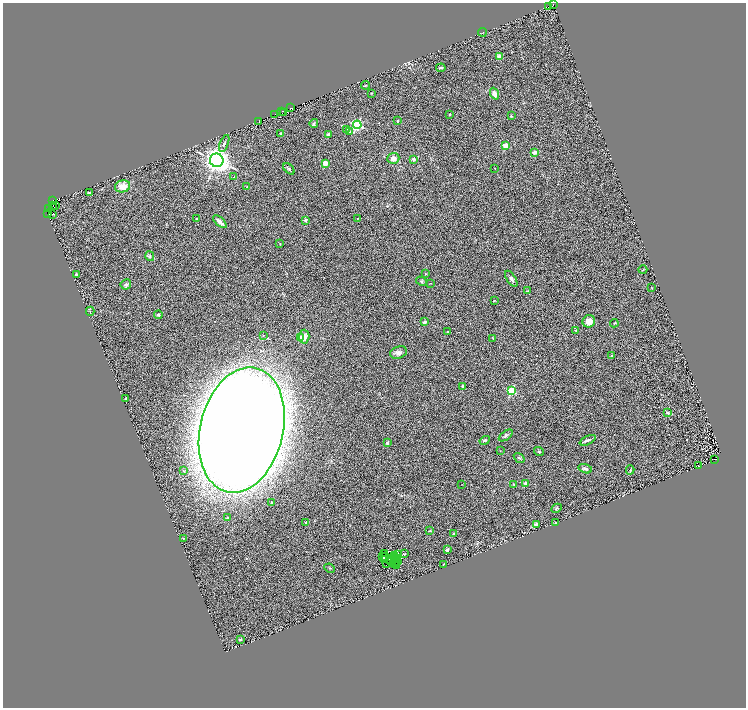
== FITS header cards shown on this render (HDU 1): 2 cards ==
NAXIS1  =                 1487
NAXIS2  =                 1411

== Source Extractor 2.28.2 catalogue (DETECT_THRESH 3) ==
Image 1487 x 1411 px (HDU 1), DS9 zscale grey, zoomed out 1/2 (1 PNG px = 2 x 2 image px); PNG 748 x 710 px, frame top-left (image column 2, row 1410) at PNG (3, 3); each listed source drawn as its Kron ellipse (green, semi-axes under 4 px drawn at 4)
Background 0.572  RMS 0.23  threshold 0.703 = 3 sigma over >= 5 px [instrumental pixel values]
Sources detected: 156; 37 cannot appear on this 1/2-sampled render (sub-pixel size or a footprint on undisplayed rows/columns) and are neither listed nor drawn; the other 119 listed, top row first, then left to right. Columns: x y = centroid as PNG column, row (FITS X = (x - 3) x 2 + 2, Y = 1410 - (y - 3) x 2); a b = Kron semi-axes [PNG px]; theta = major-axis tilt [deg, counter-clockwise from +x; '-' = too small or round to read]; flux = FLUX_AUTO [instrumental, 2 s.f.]
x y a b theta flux
553 4 2 1 - 140
549 7 2 1 - 33
482 32 4 1 - 23
499 56 3 2 - 600
441 68 5 2 - 52
365 85 4 2 - 31
371 93 3 2 - 23
494 94 6 4 -68 290
291 108 3 1 - 110
282 112 3 1 - 11
284 112 2 1 - 39
275 114 2 2 - 76
450 114 2 2 - 53
511 116 2 2 - 51
259 121 2 1 - 140
398 121 2 2 - 86
314 123 4 3 - 51
357 125 4 4 - 4000
346 129 4 3 - 56
350 132 4 3 - 66
281 133 2 2 - 48
328 134 2 2 - 250
224 143 9 3 69 68
505 146 3 2 - 910
535 152 2 2 - 510
393 158 6 5 - 270
414 159 4 4 - 89
217 160 7 6 - 30000
325 164 3 3 - 820
495 168 3 2 - 15
289 169 7 3 -45 58
234 177 2 2 - 35
122 186 8 6 14 510
247 187 2 2 - 29
89 193 4 2 - 84
53 200 2 1 - 6.4
53 205 2 1 - 43
56 205 2 1 - 120
49 209 2 1 - 560
48 213 2 1 - 190
52 214 2 1 - 11
358 218 2 1 - 15
197 219 2 2 - 57
305 220 4 3 - 60
220 222 8 3 -42 190
280 243 2 2 - 17
150 256 5 4 - 78
643 270 4 2 - 27
76 274 2 2 - 190
425 274 3 2 - 26
511 279 9 4 -57 130
421 281 6 3 -26 59
430 283 2 1 - 24
126 284 5 5 - 110
652 288 3 2 - 19
528 291 3 2 - 17
494 300 2 2 - 24
90 311 4 2 - 43
158 315 4 3 - 82
589 321 6 6 - 380
424 322 2 2 - 280
614 323 4 3 - 31
576 330 3 2 - 40
448 332 2 1 - 21
263 335 2 2 - 19
304 337 7 5 87 360
300 338 3 3 - 250
493 338 3 2 - 20
399 352 9 6 18 160
612 356 3 3 - 43
463 386 2 2 - 91
511 391 3 3 - 2400
125 398 2 2 - 93
668 412 2 2 - 150
242 430 63 41 76 150000
506 436 8 3 36 82
485 440 5 3 - 65
588 440 9 4 27 110
387 443 2 2 - 120
500 450 2 1 - 13
539 452 5 3 - 58
519 458 6 4 -36 84
714 459 2 1 - 7.5
699 466 3 2 - 17
585 469 7 4 -16 120
630 470 4 2 - 36
183 471 2 1 - 23
526 483 2 2 - 390
462 484 2 1 - 9.9
514 484 3 3 - 28
272 502 2 2 - 56
556 508 5 3 - 47
228 517 2 2 - 77
306 522 2 2 - 44
555 522 2 2 - 22
536 524 4 3 - 92
430 531 4 2 - 30
454 533 2 2 - 36
183 538 2 2 - 18
447 549 3 2 - 78
384 554 2 1 - 18
405 554 2 2 - 49
394 555 3 1 - 12
397 555 2 1 - 31
383 556 2 2 - 8.3
385 557 3 2 - 49
394 557 2 1 - 19
385 559 3 1 - 13
395 559 2 1 - 13
398 559 2 1 - 36
389 560 2 1 - 35
391 561 2 1 - 1.3
398 562 3 1 - 15
387 563 4 2 - 22
395 564 2 2 - 15
444 564 2 2 - 32
397 565 2 1 - 21
330 568 5 2 - 40
240 639 3 2 - 93
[37 sub-pixel or undisplayed-footprint detections neither listed nor drawn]